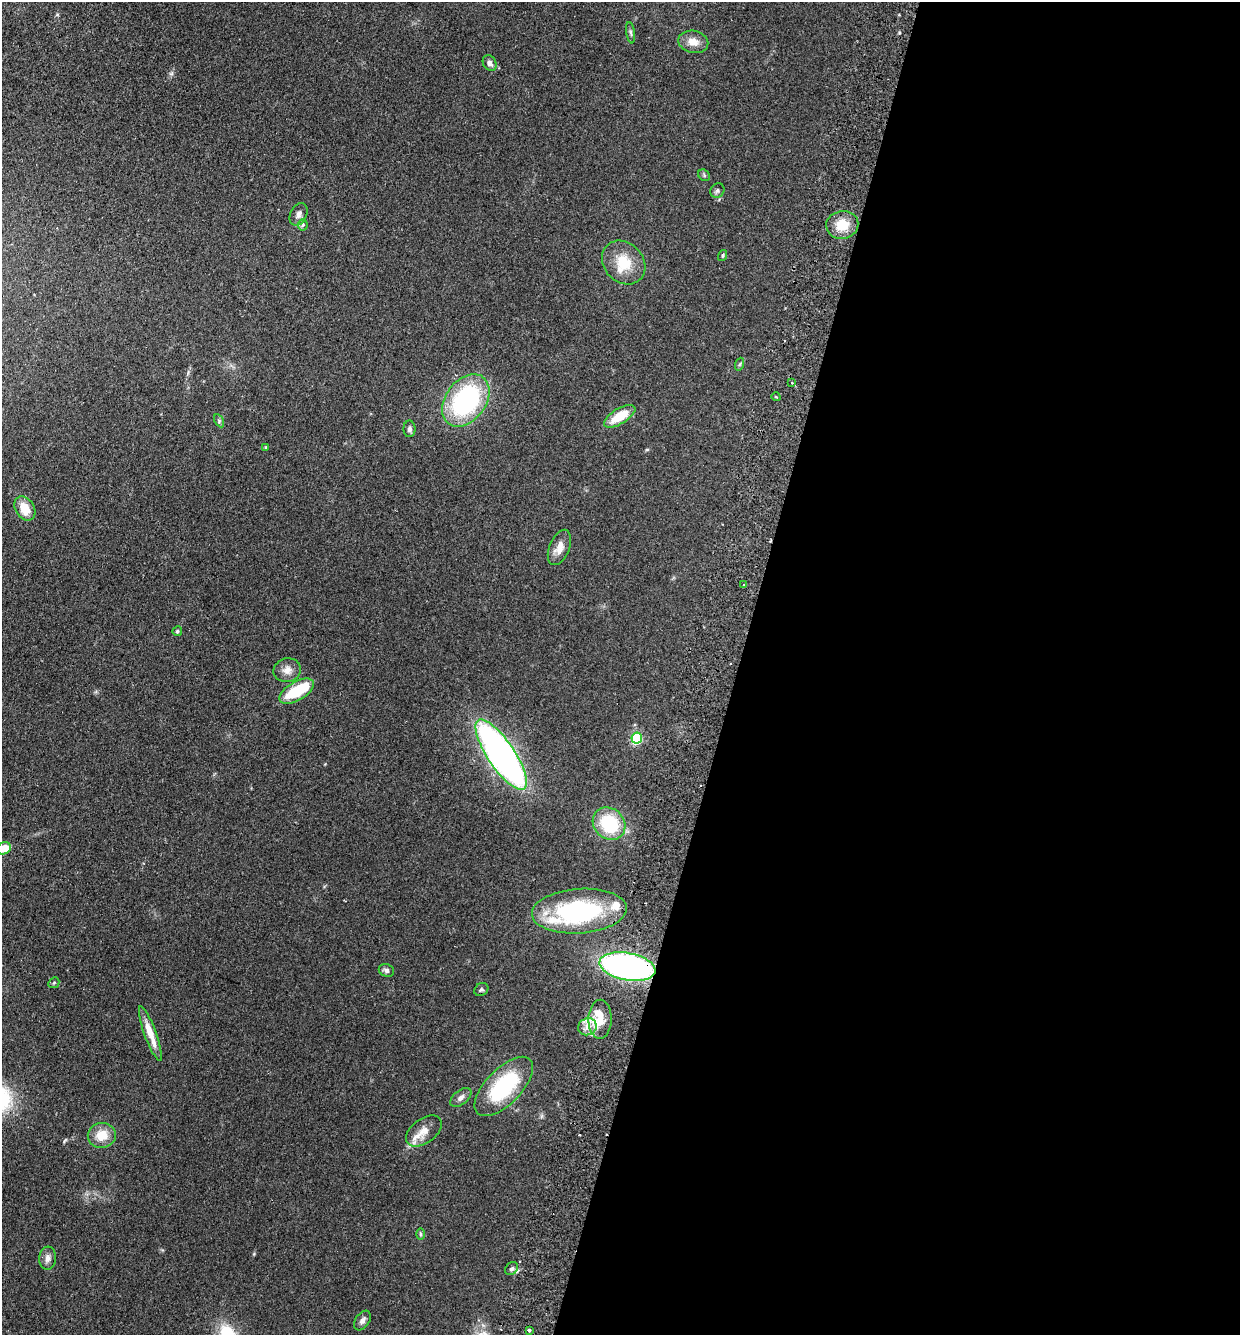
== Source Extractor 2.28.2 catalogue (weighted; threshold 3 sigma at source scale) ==
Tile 12 of 4 x 4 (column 4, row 3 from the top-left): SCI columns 3908-5145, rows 1355-2687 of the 5462 x 5375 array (HDU 1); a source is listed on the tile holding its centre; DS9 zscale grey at full resolution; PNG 1242 x 1337 px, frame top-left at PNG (2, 2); each listed source drawn as its Kron ellipse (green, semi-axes under 4 px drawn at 4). Shown black and unused: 41% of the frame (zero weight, under 2 of 3 exposures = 3% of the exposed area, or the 3 px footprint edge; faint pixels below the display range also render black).
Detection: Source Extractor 2.28.2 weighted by HDU 2 'WHT'; one run over the whole footprint, this tile lists its part. Background 0.127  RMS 0.008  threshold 0.0359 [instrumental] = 3 sigma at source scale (4.5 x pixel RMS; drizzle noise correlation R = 1.50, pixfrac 1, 0.05/0.05 arcsec/px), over >= 5 px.
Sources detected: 53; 1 inside a brighter object's white glare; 2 cosmic-ray / hot-pixel residue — neither listed nor drawn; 5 inside a brighter listed object's ellipse — not listed separately; the other 45 listed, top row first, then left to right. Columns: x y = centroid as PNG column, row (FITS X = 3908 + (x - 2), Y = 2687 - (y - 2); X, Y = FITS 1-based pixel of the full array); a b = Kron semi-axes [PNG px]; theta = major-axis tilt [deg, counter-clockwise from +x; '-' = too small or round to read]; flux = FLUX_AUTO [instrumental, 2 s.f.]
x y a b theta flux
631 33 11 4 -81 1.7
693 42 15 11 -12 7.7
490 63 8 6 -58 3.9
704 175 6 5 - 1.2
717 191 7 6 - 1.8
299 214 12 8 64 3.7
303 225 5 5 - 1.2
842 225 16 14 11 15
723 255 6 4 74 1.1
624 263 24 19 -46 21
740 364 6 4 71 1.1
792 382 3 3 - 1.6
776 397 5 3 - 0.86
466 400 29 20 54 110
620 416 18 7 31 18
219 421 7 4 -60 1.4
410 429 8 6 90 2.2
266 447 4 3 - 0.6
25 508 13 9 -58 13
559 547 19 10 68 7.8
744 585 3 3 - 0.95
177 631 5 4 - 1.4
287 670 14 11 14 6.2
297 691 19 9 31 30
637 738 5 5 - 67
501 755 41 13 -56 330
609 824 17 15 -45 42
4 848 8 5 20 12
579 911 47 22 4 100
627 967 28 13 -10 250
386 970 8 6 -23 2.3
54 983 6 5 - 1
481 989 7 6 - 1.5
600 1019 19 11 89 12
587 1027 9 8 - 5.8
150 1034 29 6 -70 12
504 1086 38 18 46 62
461 1098 12 7 40 3.5
424 1131 20 12 36 9.4
102 1135 14 12 11 13
421 1234 6 4 -89 1.1
48 1258 11 8 85 4
512 1269 7 5 43 2.2
362 1320 11 7 55 3.1
529 1330 3 3 - 1.3
Overlapping masked pixels (flux is a lower limit): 1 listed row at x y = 627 967
Isophote crosses this tile's border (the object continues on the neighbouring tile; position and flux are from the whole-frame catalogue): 1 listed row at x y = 4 848